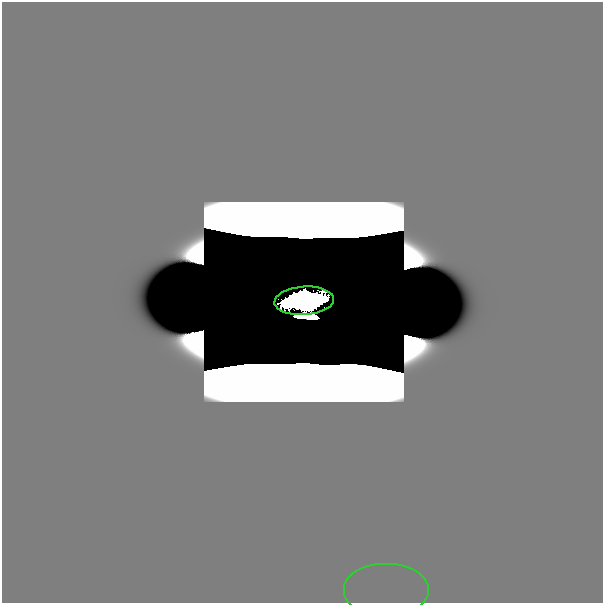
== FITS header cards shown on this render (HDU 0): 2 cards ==
NAXIS1  =                  601
NAXIS2  =                  601

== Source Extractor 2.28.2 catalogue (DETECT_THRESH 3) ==
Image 601 x 601 px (HDU 0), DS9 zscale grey, 1 PNG px = 1 image px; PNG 605 x 605 px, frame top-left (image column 1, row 601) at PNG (2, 2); each listed source drawn as its Kron ellipse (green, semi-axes under 4 px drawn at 4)
Background 0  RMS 3.6e-35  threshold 1.09e-34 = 3 sigma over >= 5 px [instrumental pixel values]
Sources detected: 4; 2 with non-positive FLUX_AUTO (blend fragments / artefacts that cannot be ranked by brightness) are neither listed nor drawn; the other 2 listed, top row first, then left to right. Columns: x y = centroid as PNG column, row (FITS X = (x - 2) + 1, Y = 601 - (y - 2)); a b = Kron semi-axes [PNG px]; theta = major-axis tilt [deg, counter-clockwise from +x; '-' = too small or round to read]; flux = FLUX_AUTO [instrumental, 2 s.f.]
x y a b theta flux
304 301 30 14 4 2.6e+01
386 591 43 27 0 2.2e-16
At the frame edge (FLAGS 8, measured only in part): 1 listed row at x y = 386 591
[2 non-positive-flux detections neither listed nor drawn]